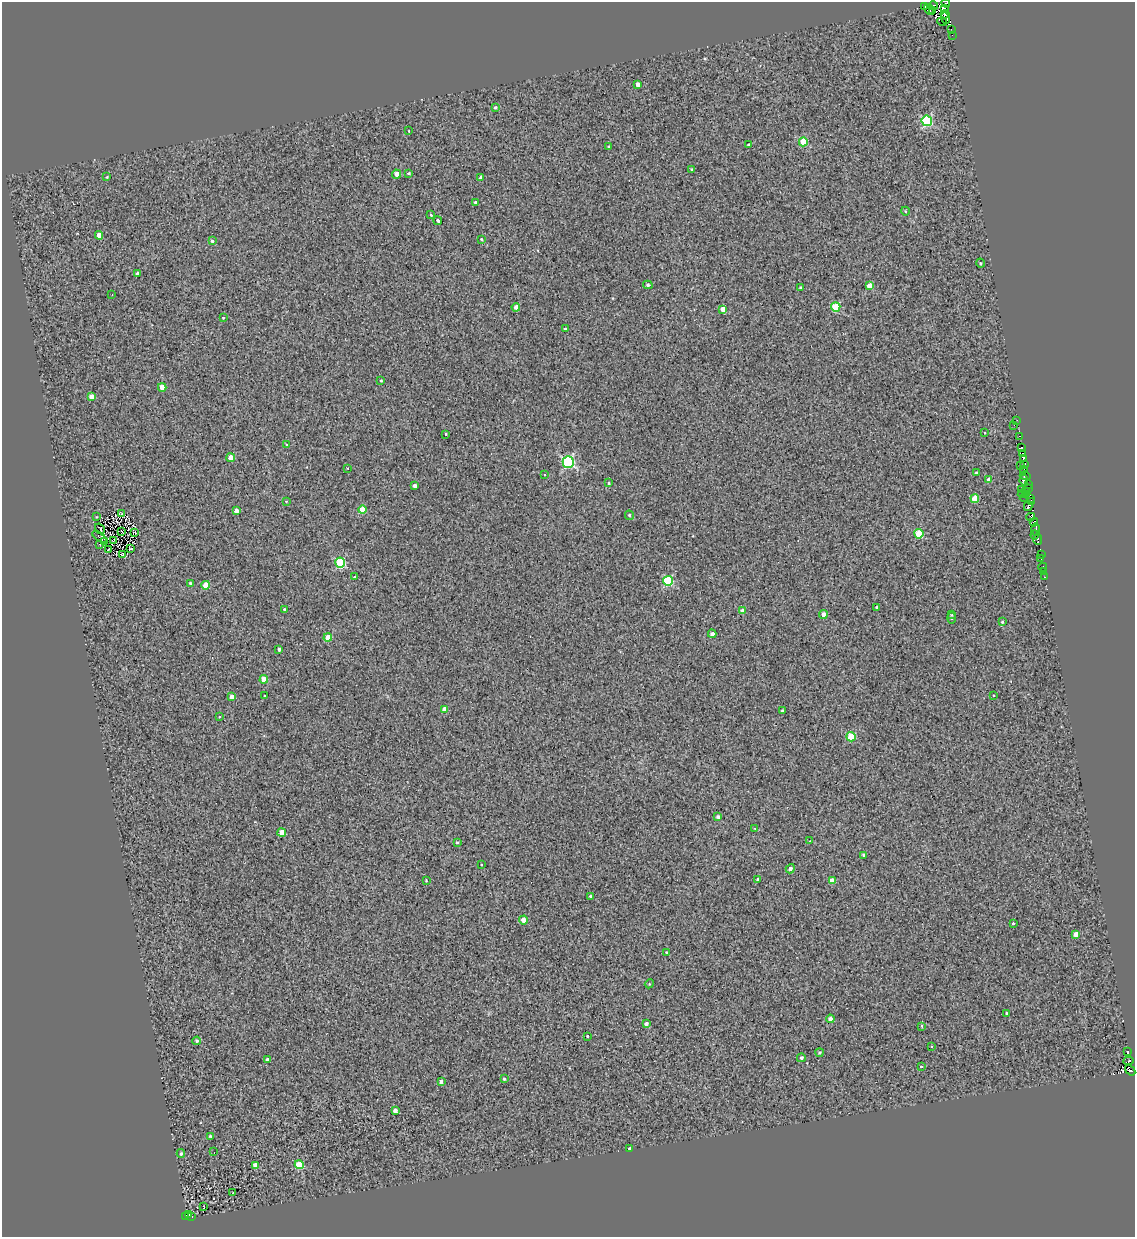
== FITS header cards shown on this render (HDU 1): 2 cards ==
NAXIS1  =                 1133
NAXIS2  =                 1235

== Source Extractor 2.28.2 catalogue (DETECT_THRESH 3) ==
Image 1133 x 1235 px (HDU 1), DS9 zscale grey, 1 PNG px = 1 image px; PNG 1137 x 1239 px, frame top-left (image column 1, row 1235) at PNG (2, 2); each listed source drawn as its Kron ellipse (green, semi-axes under 4 px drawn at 4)
Background 1.19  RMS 4.6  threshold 13.9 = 3 sigma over >= 5 px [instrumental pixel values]
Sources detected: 177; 6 with non-positive FLUX_AUTO (blend fragments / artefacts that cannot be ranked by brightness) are neither listed nor drawn; the other 171 listed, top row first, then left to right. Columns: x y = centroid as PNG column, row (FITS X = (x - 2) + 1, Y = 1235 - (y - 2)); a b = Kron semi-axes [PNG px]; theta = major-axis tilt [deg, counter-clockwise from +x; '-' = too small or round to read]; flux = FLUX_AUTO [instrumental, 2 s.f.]
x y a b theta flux
946 3 5 3 - 770
933 5 5 3 - 6900
925 6 3 2 - 6200
944 8 4 2 - 410
929 10 6 3 -55 340
933 10 2 2 - 660
945 14 4 3 - 3600
945 18 6 3 -67 9700
942 22 5 2 - 210
951 30 2 2 - 58
952 36 3 2 - 320
637 84 4 3 - 1200
495 107 3 3 - 450
927 121 5 5 - 26000
409 131 2 2 - 260
803 142 4 4 - 9000
748 145 3 3 - 290
609 147 3 3 - 540
691 169 4 3 - 290
409 173 3 2 - 300
396 174 4 4 - 1800
107 177 3 2 - 250
480 177 4 3 - 370
475 202 3 3 - 510
905 211 4 3 - 240
430 215 3 3 - 840
438 221 4 3 - 3500
99 235 4 4 - 2800
481 239 3 3 - 250
212 241 3 3 - 380
980 263 4 3 - 350
138 274 4 4 - 1600
648 285 5 4 - 520
869 286 4 4 - 3700
800 288 3 3 - 380
112 295 2 2 - 160
516 307 4 4 - 1500
836 307 5 4 - 12000
723 309 4 4 - 2000
223 317 3 2 - 320
565 329 3 3 - 420
381 381 3 3 - 350
162 387 4 4 - 3000
91 397 4 4 - 2500
1017 420 3 2 - 410
1014 425 2 2 - 2400
985 433 3 2 - 420
446 434 3 2 - 360
1019 436 3 3 - 700
286 444 3 3 - 570
1021 448 3 2 - 3100
1023 454 3 2 - 710
231 458 4 4 - 3600
1024 459 3 3 - 46
568 462 6 5 - 40000
1024 465 4 3 - 3500
1021 466 3 2 - 330
348 468 2 2 - 220
1024 469 3 2 - 340
977 473 3 3 - 1300
544 474 3 2 - 290
1025 476 5 3 - 1900
989 480 4 4 - 1700
1024 480 5 4 - 1600
609 483 3 3 - 320
1029 485 3 2 - 3500
415 486 4 3 - 1200
1022 489 2 2 - 170
1029 489 3 3 - 1500
1026 491 3 3 - 1100
1023 494 5 2 - 460
1024 497 5 2 - 800
1031 498 3 2 - 1100
975 499 4 4 - 6200
286 501 3 3 - 220
1032 502 2 2 - 200
1028 506 5 3 - 1300
362 510 4 4 - 5500
236 511 4 4 - 1500
121 513 3 2 - 150
629 515 5 4 - 520
97 517 3 2 - 230
1031 517 4 3 - 1400
1034 522 4 2 - 550
100 529 6 2 -57 19
1035 529 6 3 89 7700
122 531 4 2 - 120
134 532 4 3 - 480
919 534 4 4 - 10000
1035 535 4 2 - 1800
99 537 8 2 -35 260
1038 539 6 3 -87 8900
113 541 3 2 - 280
104 542 4 2 - 330
100 545 2 2 - 180
131 549 3 2 - 250
109 550 3 2 - 330
122 554 4 3 - 210
1041 555 3 2 - 380
1040 558 3 3 - 3900
340 563 5 5 - 19000
1043 567 4 3 - 1600
1044 572 2 2 - 220
354 577 3 3 - 650
1045 577 3 2 - 300
668 581 5 5 - 20000
190 583 4 3 - 500
206 585 4 4 - 4800
877 607 3 3 - 420
284 609 3 2 - 330
743 610 4 4 - 1200
823 614 4 4 - 1400
952 615 4 3 - 270
952 618 6 3 -90 350
1002 622 3 3 - 270
712 634 4 3 - 880
328 637 4 4 - 4100
279 649 3 3 - 750
264 679 4 4 - 4700
265 695 3 2 - 550
994 695 3 3 - 630
232 697 4 3 - 1900
445 709 4 4 - 2600
782 711 3 3 - 390
220 717 3 3 - 530
851 737 4 4 - 10000
718 817 4 4 - 720
755 828 3 2 - 240
282 832 4 4 - 3900
810 841 3 2 - 360
457 843 3 3 - 340
863 855 3 3 - 490
481 865 3 3 - 770
790 869 5 4 - 810
758 879 3 2 - 250
426 880 3 2 - 280
832 880 4 4 - 3000
590 896 4 3 - 360
523 920 4 4 - 3100
1013 923 3 3 - 690
1076 934 4 4 - 3200
666 952 3 2 - 300
649 984 4 3 - 280
1006 1013 3 2 - 290
830 1019 4 4 - 1200
646 1024 4 3 - 1300
922 1026 4 3 - 690
588 1036 3 3 - 870
197 1041 4 3 - 390
931 1046 2 2 - 260
1127 1051 3 3 - 740
819 1052 4 4 - 420
801 1058 4 4 - 630
267 1060 4 3 - 1100
1129 1061 5 3 - 1400
921 1066 3 3 - 560
1130 1070 6 4 -51 5300
504 1079 3 3 - 430
441 1082 4 4 - 1000
395 1111 4 3 - 1100
210 1136 4 4 - 370
629 1148 3 3 - 580
214 1152 2 2 - 480
181 1153 4 3 - 520
256 1165 4 4 - 3600
299 1165 4 4 - 11000
233 1193 3 2 - 200
203 1206 3 2 - 190
189 1214 3 2 - 280
186 1216 3 2 - 370
192 1217 3 2 - 470
At the frame edge (FLAGS 8, measured only in part): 1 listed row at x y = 946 3
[6 non-positive-flux detections neither listed nor drawn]